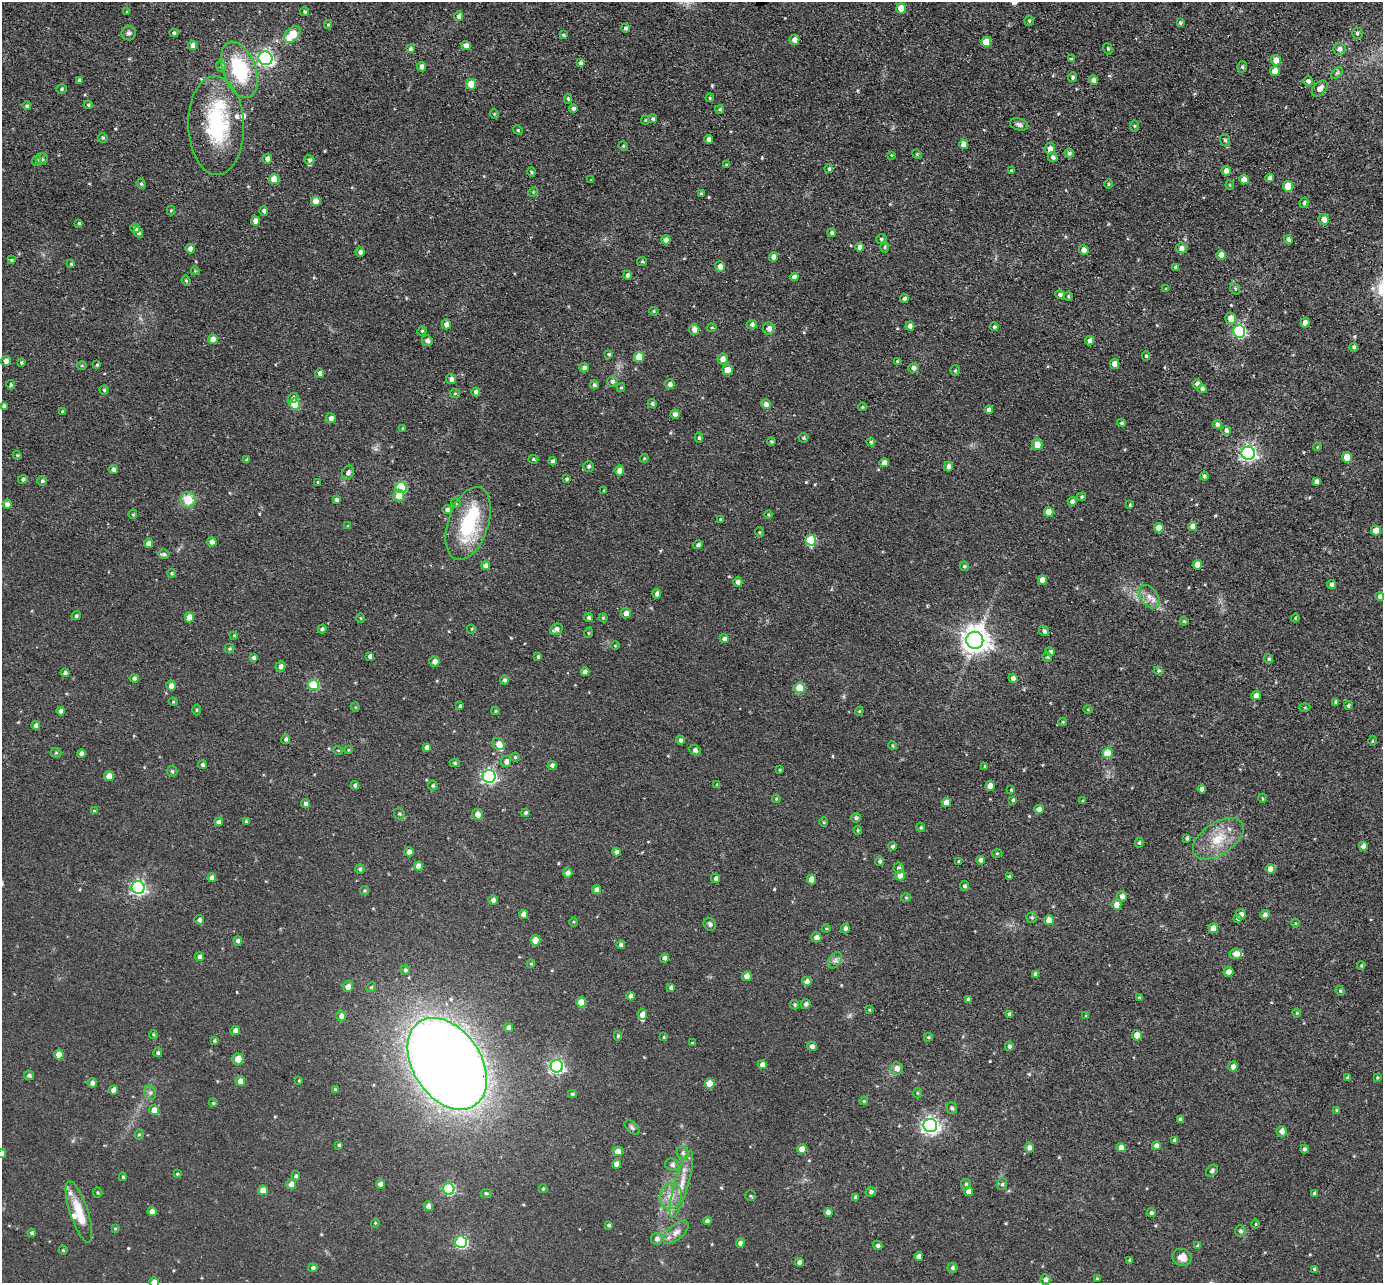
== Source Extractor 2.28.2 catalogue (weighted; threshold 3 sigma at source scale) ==
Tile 10 of 4 x 4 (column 2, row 3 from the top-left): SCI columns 1382-2762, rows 1422-2702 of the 5524 x 5537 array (HDU 1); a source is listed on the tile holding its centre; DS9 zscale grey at full resolution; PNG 1385 x 1285 px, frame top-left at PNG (2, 2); each listed source drawn as its Kron ellipse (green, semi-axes under 4 px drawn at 4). Shown black and unused: <1% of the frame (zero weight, under 3 of 4 exposures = <1% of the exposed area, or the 3 px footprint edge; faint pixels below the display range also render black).
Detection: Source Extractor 2.28.2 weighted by HDU 2 'WHT'; one run over the whole footprint, this tile lists its part. Background 0.0448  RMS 0.0067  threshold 0.0301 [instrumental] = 3 sigma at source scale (4.5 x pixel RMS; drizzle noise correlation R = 1.50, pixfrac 1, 0.05/0.05 arcsec/px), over >= 5 px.
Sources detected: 529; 1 inside a brighter object's white glare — neither listed nor drawn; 12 inside a brighter listed object's ellipse — not listed separately; of the other 516, all 500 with FLUX_AUTO >= 0.596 (the completeness limit of this list) listed and drawn (16 fainter detections not listed), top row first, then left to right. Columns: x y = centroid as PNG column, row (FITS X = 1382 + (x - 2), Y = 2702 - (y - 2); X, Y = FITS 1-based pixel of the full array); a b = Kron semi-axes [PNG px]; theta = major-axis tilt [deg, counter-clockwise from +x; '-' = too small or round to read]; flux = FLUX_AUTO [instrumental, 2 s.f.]
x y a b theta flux
901 8 5 5 - 11
127 12 3 3 - 0.63
305 12 4 4 - 1.2
458 16 5 4 - 2.4
1029 21 5 4 - 1.1
1180 22 3 3 - 1.2
328 24 4 4 - 0.86
626 28 4 4 - 1.9
129 33 7 7 - 2
174 33 4 3 - 1.3
1357 33 6 5 - 1.3
292 34 10 6 49 16
563 35 4 3 - 0.95
794 40 5 5 - 4.6
986 42 5 5 - 11
193 45 5 4 - 4.4
466 46 5 4 - 4.1
410 49 4 4 - 1.5
1108 49 6 4 -74 1.1
1339 49 6 6 - 2.9
265 58 7 6 - 190
1071 59 4 3 - 0.89
1276 60 5 5 - 6.3
580 63 4 4 - 1.4
221 66 6 5 - 1.4
422 67 5 4 - 3.1
1242 67 5 4 - 1.3
239 70 29 16 -70 46
1275 71 5 5 - 8.2
1337 73 7 4 46 1.3
1073 77 5 4 - 1.3
79 80 4 4 - 1.2
1093 80 5 4 - 2.4
1308 81 4 4 - 3.1
471 84 5 5 - 14
61 89 5 4 - 1.3
1320 89 9 6 44 4.3
710 98 4 4 - 0.79
568 99 5 4 - 1.3
88 105 5 4 - 0.94
27 106 4 4 - 1.3
573 109 4 4 - 2
720 109 4 4 - 1.2
494 114 5 3 - 0.63
653 119 4 4 - 1.4
645 120 4 4 - 0.64
1019 124 9 5 -16 2.3
216 125 49 28 -89 61
1134 126 5 3 - 0.74
518 130 5 4 - 0.76
103 138 5 4 - 1.1
709 139 5 4 - 3.1
1225 140 6 5 - 1.5
964 144 5 4 - 5.6
623 146 5 4 - 0.83
1050 149 6 5 - 3.8
1069 153 5 4 - 1.6
917 154 5 4 - 0.8
891 155 3 3 - 0.61
1053 157 5 5 - 2.3
42 159 6 5 - 1.1
267 159 5 4 - 3.2
309 160 5 4 - 1.6
37 161 5 4 - 0.97
727 165 4 4 - 0.89
829 169 4 4 - 1.3
1011 171 3 3 - 0.99
1226 171 4 4 - 4.4
531 172 5 3 - 0.76
1270 178 4 4 - 2.8
274 179 5 5 - 11
1244 179 5 4 - 6.6
591 180 3 3 - 0.66
141 184 5 4 - 0.87
1108 184 5 3 - 0.62
1230 185 5 4 - 0.78
1288 186 5 5 - 16
533 192 5 4 - 0.72
701 193 3 3 - 0.85
316 201 5 5 - 7.8
1304 203 5 4 - 1.3
171 210 5 4 - 0.79
264 211 5 4 - 2
1324 219 5 5 - 6.1
255 221 4 4 - 4.9
79 223 3 3 - 0.95
135 228 5 4 - 2.4
138 233 6 4 -62 1.5
832 233 4 4 - 1.8
881 239 5 5 - 1.4
666 240 4 4 - 3.6
1288 240 4 4 - 2
860 247 4 4 - 3.7
885 247 6 4 89 0.93
1181 248 5 5 - 3.1
190 249 4 4 - 3.9
1084 250 5 4 - 5.8
360 252 4 4 - 2.5
1221 255 5 4 - 6.8
774 257 4 4 - 4
11 260 4 4 - 0.89
642 261 5 4 - 0.83
71 264 4 4 - 0.98
720 266 5 5 - 3.7
1176 267 4 4 - 1.6
195 271 4 4 - 0.63
628 275 4 4 - 2.2
794 277 4 4 - 2.8
186 281 5 4 - 0.95
1166 289 4 3 - 0.71
1235 289 6 4 -70 1.2
1060 294 5 4 - 1.7
1068 296 4 4 - 0.8
904 299 4 4 - 1.8
654 311 5 4 - 0.81
1231 318 5 5 - 7.1
1305 323 4 4 - 6
446 324 5 5 - 4.5
752 324 5 4 - 2
910 326 4 4 - 3.3
712 327 5 3 - 0.65
994 327 4 4 - 1.5
694 329 5 5 - 5.3
769 329 6 6 - 3.1
422 331 5 4 - 0.8
1239 331 6 6 - 100
213 339 5 4 - 5.8
427 341 5 5 - 2.5
1089 341 5 4 - 2.6
1354 347 4 4 - 1.6
609 354 4 3 - 0.98
1146 356 5 4 - 1.3
639 357 5 5 - 14
723 359 5 5 - 5
6 361 5 4 - 3.8
897 361 4 3 - 0.74
21 363 4 3 - 0.81
1114 364 5 4 - 5.9
82 365 5 3 - 0.67
97 365 4 4 - 0.81
584 368 5 4 - 2.5
913 368 5 4 - 3.1
727 370 5 5 - 8
955 371 5 4 - 0.92
320 373 4 4 - 2.6
451 379 5 5 - 2.7
612 381 5 5 - 1.6
670 384 5 5 - 2.8
1197 384 5 4 - 3.5
11 385 5 4 - 1.2
594 385 4 4 - 1.6
621 387 4 4 - 0.82
1202 389 4 4 - 1.8
104 390 4 4 - 0.93
476 392 4 4 - 2
455 393 5 4 - 0.82
293 398 6 4 41 1.7
295 404 5 5 - 22
652 404 4 4 - 1.4
766 404 5 4 - 3.6
4 406 4 3 - 1.5
862 407 4 3 - 0.79
989 410 4 4 - 3.1
62 412 3 3 - 1.5
675 414 5 4 - 3.6
331 418 5 5 - 2.7
1122 423 4 4 - 1.2
1217 424 4 4 - 2
403 428 3 3 - 0.61
1226 430 5 4 - 1.9
699 438 5 4 - 1.1
803 438 5 5 - 1.1
771 441 4 4 - 1
871 442 4 4 - 0.98
1037 445 5 5 - 7.7
1317 447 4 3 - 0.62
1248 453 6 6 - 210
17 455 4 3 - 0.69
1347 457 5 5 - 12
644 458 4 4 - 0.67
533 459 5 4 - 0.86
247 460 4 3 - 1
553 461 4 4 - 2.2
884 463 4 4 - 4.9
588 466 5 5 - 1.4
948 467 5 4 - 3.1
113 470 4 4 - 2.9
619 471 5 5 - 5.3
348 473 7 5 64 2.2
1204 476 4 3 - 1.2
23 479 5 4 - 1.5
566 479 4 3 - 0.92
42 481 5 5 - 1.1
1316 481 4 4 - 2.1
318 482 4 4 - 0.75
401 487 5 5 - 42
604 490 3 3 - 0.72
399 495 6 5 - 11
1082 497 4 4 - 1.1
188 500 8 7 - 13
336 500 4 3 - 1.9
1072 501 4 4 - 2.3
456 503 5 4 - 0.94
7 504 4 4 - 2.8
1130 505 4 3 - 0.76
447 510 5 4 - 2
1049 512 5 4 - 8.1
133 514 5 4 - 0.87
768 515 4 4 - 0.87
720 519 4 3 - 0.76
468 523 38 20 71 47
348 526 4 4 - 0.66
1193 526 4 4 - 5.5
1159 528 5 4 - 7.6
1376 531 5 5 - 6.8
759 532 5 3 - 0.63
811 540 5 5 - 36
212 542 5 4 - 4.4
148 544 4 4 - 4.7
698 545 5 4 - 1.8
164 554 5 5 - 1.4
1197 565 5 4 - 7.1
486 566 4 4 - 4.9
964 566 5 4 - 1.1
172 573 4 4 - 1
1042 580 5 4 - 6.3
738 582 4 4 - 2.8
1332 585 5 4 - 2.4
657 594 5 4 - 2.4
1380 596 4 4 - 2.3
1149 597 13 8 -53 5.5
626 613 5 5 - 4.5
76 616 5 4 - 1.1
189 617 5 4 - 7.8
361 618 5 3 - 0.61
589 618 4 4 - 1.7
603 618 4 4 - 0.77
1295 618 4 4 - 0.84
1184 621 4 4 - 0.92
322 629 4 4 - 1.6
472 629 5 5 - 0.91
556 629 6 5 - 2.9
1044 631 5 4 - 1.7
588 633 5 3 - 0.61
234 635 4 4 - 0.62
724 639 4 4 - 2.5
975 640 8 8 - 780
615 645 5 3 - 0.61
229 649 5 5 - 1.1
1050 652 5 4 - 1.7
370 656 4 4 - 2.8
538 657 4 3 - 1.5
1047 657 5 5 - 0.84
253 658 4 4 - 1.8
1269 659 5 4 - 1.3
434 661 5 5 - 4.2
281 666 5 5 - 3.1
1158 671 5 4 - 1.1
585 672 4 4 - 3.4
65 673 4 4 - 2.3
134 678 4 4 - 1.8
1013 678 4 4 - 2.8
505 680 4 4 - 1.8
313 685 5 5 - 35
171 686 5 4 - 4.9
800 688 5 5 - 24
1256 696 5 4 - 3.9
173 702 4 4 - 0.76
1336 702 4 3 - 1.8
1348 705 4 4 - 1.2
460 706 4 4 - 1.2
355 707 4 4 - 0.68
1305 707 5 3 - 0.68
1088 709 5 3 - 0.63
196 710 5 3 - 0.7
61 711 4 4 - 3.1
495 711 4 4 - 0.82
859 711 4 4 - 0.77
1063 722 4 4 - 0.85
36 725 4 4 - 3.3
286 739 4 4 - 1.5
680 740 4 4 - 1.7
1372 741 5 3 - 0.68
499 744 7 5 -47 8.2
893 745 4 4 - 0.85
426 747 4 4 - 2.4
338 750 5 3 - 0.64
348 750 4 4 - 0.65
695 750 6 5 - 2.6
56 753 5 5 - 0.88
81 753 4 4 - 2.7
1108 753 5 5 - 17
515 757 4 4 - 0.91
506 762 5 5 - 3
455 763 5 4 - 0.98
202 765 4 4 - 1.6
552 765 4 4 - 2
984 766 3 3 - 0.75
780 770 3 3 - 0.68
172 771 5 5 - 1.1
109 776 5 5 - 6.3
489 776 6 6 - 170
355 785 4 4 - 1.6
717 785 4 4 - 1.3
433 786 5 5 - 1.3
990 786 5 4 - 6.6
1202 789 4 4 - 3.2
1011 790 4 4 - 0.66
1262 798 4 3 - 0.64
776 799 4 4 - 0.74
1013 800 4 3 - 0.99
1083 801 4 3 - 0.85
946 803 4 4 - 6.7
305 804 4 4 - 2
1039 809 4 4 - 3.5
94 811 4 4 - 0.86
525 813 4 4 - 1.7
399 814 6 5 - 1.2
477 814 5 5 - 4.2
856 818 5 4 - 1.8
246 821 4 3 - 1.1
219 822 4 4 - 2.6
824 822 4 4 - 0.77
921 827 4 4 - 0.89
858 830 4 3 - 0.9
1187 838 4 3 - 1.3
1218 839 29 16 34 19
1139 843 5 4 - 0.99
893 846 4 4 - 1.7
1363 846 5 4 - 4.5
409 852 4 4 - 3.1
616 852 4 4 - 2.7
997 853 5 3 - 0.75
980 860 4 4 - 2.5
880 861 4 4 - 1.8
959 861 4 3 - 1.5
418 866 5 4 - 5.7
898 868 5 5 - 1.6
360 869 5 4 - 1.4
1270 869 4 4 - 5.6
568 873 4 4 - 3.7
900 875 5 5 - 6.7
1009 876 4 3 - 1.1
212 878 4 4 - 3.8
716 878 5 4 - 2.3
811 879 5 4 - 7.4
964 886 5 4 - 1.6
138 888 6 6 - 180
597 889 4 4 - 3.9
364 891 4 4 - 0.84
1122 896 5 5 - 3.2
906 898 5 3 - 0.72
493 900 5 4 - 2.8
1116 905 5 5 - 5.4
524 914 4 4 - 4.4
1241 914 5 5 - 2.3
1265 915 5 4 - 2.5
1032 918 5 5 - 1.1
1237 919 4 3 - 1.1
199 920 4 4 - 1.9
1049 920 5 5 - 6.1
573 922 4 3 - 0.64
1295 923 4 3 - 0.61
710 924 7 6 - 1.7
826 928 4 4 - 0.71
1213 928 5 4 - 6.6
845 929 5 4 - 3
816 937 5 5 - 3.9
535 940 5 5 - 12
238 941 5 4 - 1.8
621 945 4 4 - 2.3
1236 954 6 5 - 5
200 957 4 4 - 2.7
665 958 4 4 - 2.9
835 960 9 6 54 2.2
531 964 4 4 - 0.85
1361 966 4 3 - 0.81
405 970 4 4 - 1.2
1228 972 5 5 - 3.8
1036 974 4 4 - 3.5
747 976 5 4 - 6.8
807 981 5 4 - 3
348 987 5 5 - 5.4
371 987 5 4 - 0.84
671 988 4 3 - 1.8
1340 991 5 4 - 0.94
630 996 4 4 - 2.3
1139 998 4 4 - 0.77
968 999 4 3 - 1.4
581 1002 5 5 - 11
806 1004 5 4 - 1.8
795 1005 5 4 - 1
869 1010 4 4 - 0.66
1297 1013 4 4 - 0.76
642 1014 5 5 - 5.2
1009 1014 4 3 - 2
341 1016 5 5 - 3.4
1086 1016 4 3 - 0.67
509 1028 4 4 - 3.3
235 1031 5 4 - 4.3
153 1035 4 3 - 0.74
1137 1035 5 5 - 7.9
618 1036 5 4 - 1.1
664 1037 4 3 - 0.68
928 1037 4 3 - 0.95
214 1040 4 4 - 0.97
692 1043 4 3 - 0.62
812 1046 5 4 - 3
1009 1046 4 4 - 1.7
158 1053 4 4 - 1.4
59 1055 5 5 - 10
238 1059 5 5 - 9.6
447 1064 50 34 -57 1200
762 1065 4 4 - 3.6
557 1066 6 6 - 160
1233 1066 5 4 - 3.8
897 1068 6 6 - 4.3
29 1075 5 4 - 1.8
1377 1077 4 3 - 0.71
1348 1078 4 4 - 1.6
299 1080 4 3 - 0.6
240 1081 5 5 - 5.2
92 1083 5 4 - 2.8
710 1083 5 5 - 13
114 1090 4 4 - 5.8
335 1090 4 4 - 1.3
150 1093 7 5 -69 1.6
917 1093 5 3 - 0.75
572 1094 4 3 - 1.2
864 1101 4 4 - 0.73
213 1103 4 3 - 0.79
952 1108 6 5 - 1.5
154 1110 5 5 - 5.6
1337 1110 3 3 - 0.93
1180 1120 4 4 - 1.9
930 1126 7 6 - 280
632 1127 9 5 -44 1.5
1282 1131 5 5 - 3.8
139 1135 5 4 - 0.81
1175 1140 4 4 - 2.5
339 1145 4 4 - 1
1156 1146 4 4 - 4.6
1029 1148 5 4 - 3.3
1121 1148 4 4 - 6.6
802 1149 5 4 - 12
1304 1149 4 4 - 1.7
618 1151 5 4 - 4.6
683 1153 6 5 - 1.7
2 1154 4 4 - 5.1
617 1164 4 4 - 5.9
672 1165 7 6 - 2.3
1212 1171 7 5 42 1.6
177 1174 4 3 - 0.76
296 1176 5 4 - 1.4
123 1177 4 4 - 0.83
291 1184 5 5 - 5.2
380 1184 4 4 - 3.3
681 1184 34 7 74 10
966 1184 5 5 - 1.4
1002 1184 6 5 - 1.4
449 1189 6 5 - 68
543 1189 4 3 - 0.84
263 1190 5 5 - 6.2
968 1191 4 4 - 4.7
871 1192 5 5 - 1.9
98 1193 5 5 - 0.92
486 1193 6 4 5 0.97
1315 1193 4 4 - 1.6
671 1196 13 11 67 7.8
750 1196 5 5 - 1
855 1197 4 3 - 1.8
429 1206 5 4 - 5.4
152 1211 4 4 - 4.8
79 1212 32 9 -72 15
828 1212 4 4 - 3.9
1151 1213 4 4 - 1.6
707 1221 4 4 - 2.7
375 1223 4 4 - 0.7
1256 1224 5 3 - 0.63
609 1225 4 3 - 1.4
115 1228 4 3 - 0.77
1240 1231 6 5 - 1.6
676 1232 16 7 41 4.7
31 1233 4 4 - 1.4
657 1239 6 6 - 2.5
461 1242 6 6 - 79
740 1243 4 4 - 3.2
878 1245 5 4 - 1.7
1198 1246 4 4 - 1.7
63 1250 4 4 - 0.85
919 1256 4 4 - 4.2
1182 1257 9 8 - 6.4
1130 1260 4 3 - 1.8
799 1262 4 4 - 2.8
313 1268 4 4 - 1.8
952 1268 5 5 - 1.6
1314 1269 4 4 - 1.3
1097 1279 3 3 - 0.67
1045 1280 5 5 - 2.9
154 1282 5 4 - 6.1
Overlapping masked pixels (flux is a lower limit): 1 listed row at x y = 447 1064
Isophote crosses this tile's border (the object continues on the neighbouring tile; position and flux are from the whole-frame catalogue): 2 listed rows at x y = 2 1154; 154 1282